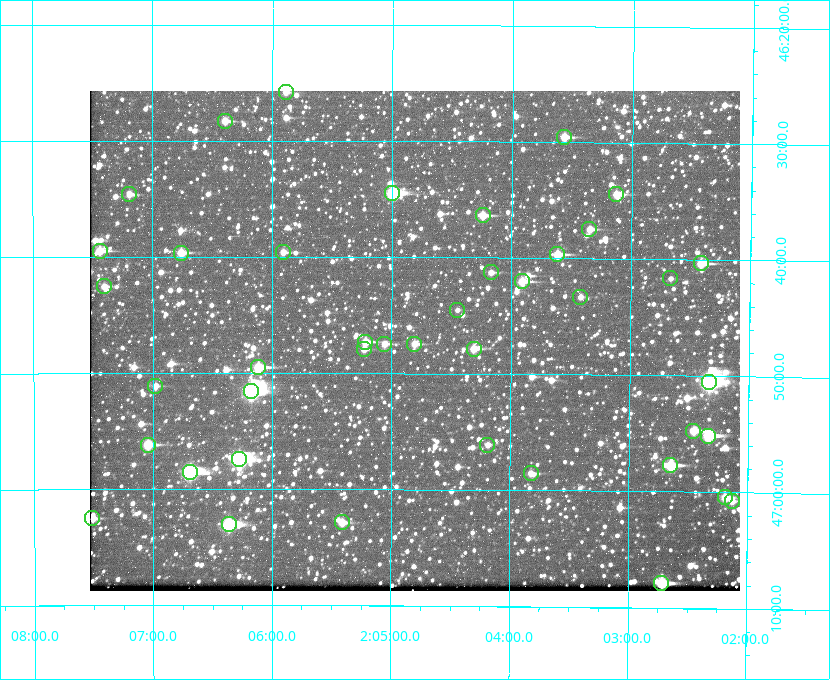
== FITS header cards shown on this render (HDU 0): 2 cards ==
NAXIS1  =                  650 / Width of table row in bytes
NAXIS2  =                  500 / Number of rows in table

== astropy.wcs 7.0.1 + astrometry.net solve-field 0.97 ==
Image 650 x 500 px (HDU 0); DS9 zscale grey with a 90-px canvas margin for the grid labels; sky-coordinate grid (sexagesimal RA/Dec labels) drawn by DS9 from the SOLVED WCS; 42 Tycho-2 reference stars matched to detected sources circled (green)
Header WCS: none
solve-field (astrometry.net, Tycho-2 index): SOLVED blind (the file carries no WCS)
Solved WCS: RA---TAN-SIP/DEC--TAN-SIP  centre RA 02:04:48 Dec +46:47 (31.20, +46.79 deg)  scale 5.16 arcsec/px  FOV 55.9' x 43.0'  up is +180 deg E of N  parity flipped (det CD > 0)
(file carries no celestial WCS; the grid is the blind solution)
Tycho-2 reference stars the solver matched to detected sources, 42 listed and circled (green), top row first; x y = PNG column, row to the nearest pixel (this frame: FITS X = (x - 90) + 1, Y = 500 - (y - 91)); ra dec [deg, ICRS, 3 dp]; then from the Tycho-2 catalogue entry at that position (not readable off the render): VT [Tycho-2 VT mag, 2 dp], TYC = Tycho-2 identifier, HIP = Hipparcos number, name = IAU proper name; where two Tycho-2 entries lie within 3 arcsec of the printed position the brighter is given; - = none
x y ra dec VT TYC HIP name
286 92 31.472 +46.430 11.09 3281-609-1 - -
225 121 31.598 +46.472 10.81 3281-451-1 - -
564 137 30.892 +46.493 10.70 3280-490-1 - -
392 193 31.250 +46.575 8.43 3281-919-1 - -
129 194 31.798 +46.577 11.14 3281-69-1 - -
616 194 30.782 +46.574 10.16 3280-645-1 - -
483 215 31.061 +46.606 9.99 3281-582-1 - -
589 229 30.837 +46.625 10.69 3280-1254-1 - -
100 251 31.860 +46.658 10.03 3281-318-1 - -
283 252 31.477 +46.660 11.15 3281-289-1 - -
181 253 31.690 +46.661 10.70 3281-375-1 - -
557 254 30.904 +46.661 9.60 3280-781-1 - -
701 263 30.604 +46.672 9.47 3280-908-1 - -
491 272 31.043 +46.688 11.48 3281-800-1 - -
670 278 30.667 +46.694 12.45 3280-751-1 - -
522 281 30.978 +46.700 9.85 3281-909-1 - -
104 286 31.851 +46.709 11.09 3281-520-1 - -
580 297 30.855 +46.722 11.70 3280-1423-1 - -
457 310 31.112 +46.742 12.56 3281-721-1 - -
365 342 31.305 +46.788 10.64 3281-663-1 - -
384 344 31.264 +46.791 10.76 3281-86-1 - -
414 344 31.202 +46.791 10.77 3281-309-1 - -
364 349 31.307 +46.799 11.30 3281-221-1 - -
474 349 31.078 +46.798 10.61 3281-114-1 - -
258 367 31.529 +46.825 9.32 3281-34-1 - -
709 382 30.583 +46.843 7.07 3280-746-1 9508 -
155 386 31.744 +46.852 11.93 3281-2-1 - -
251 391 31.543 +46.860 7.50 3281-160-1 9805 -
693 431 30.615 +46.912 10.08 3284-203-1 - -
708 436 30.584 +46.919 9.47 3284-629-1 - -
148 445 31.760 +46.936 9.76 3285-99-1 - -
487 445 31.047 +46.935 11.37 3285-65-1 - -
239 459 31.569 +46.957 8.53 3285-177-1 9816 -
670 465 30.663 +46.962 9.31 3284-347-1 - -
190 472 31.671 +46.975 8.89 3285-43-1 - -
531 473 30.956 +46.975 11.27 3285-185-1 - -
725 497 30.548 +47.007 10.42 3284-727-1 - -
732 501 30.532 +47.013 10.85 3284-391-1 - -
92 518 31.877 +47.041 10.99 3285-51-1 - -
342 522 31.352 +47.047 10.82 3285-1193-1 - -
229 524 31.591 +47.051 8.70 3285-1195-1 - -
661 583 30.679 +47.131 10.02 3284-307-1 - -